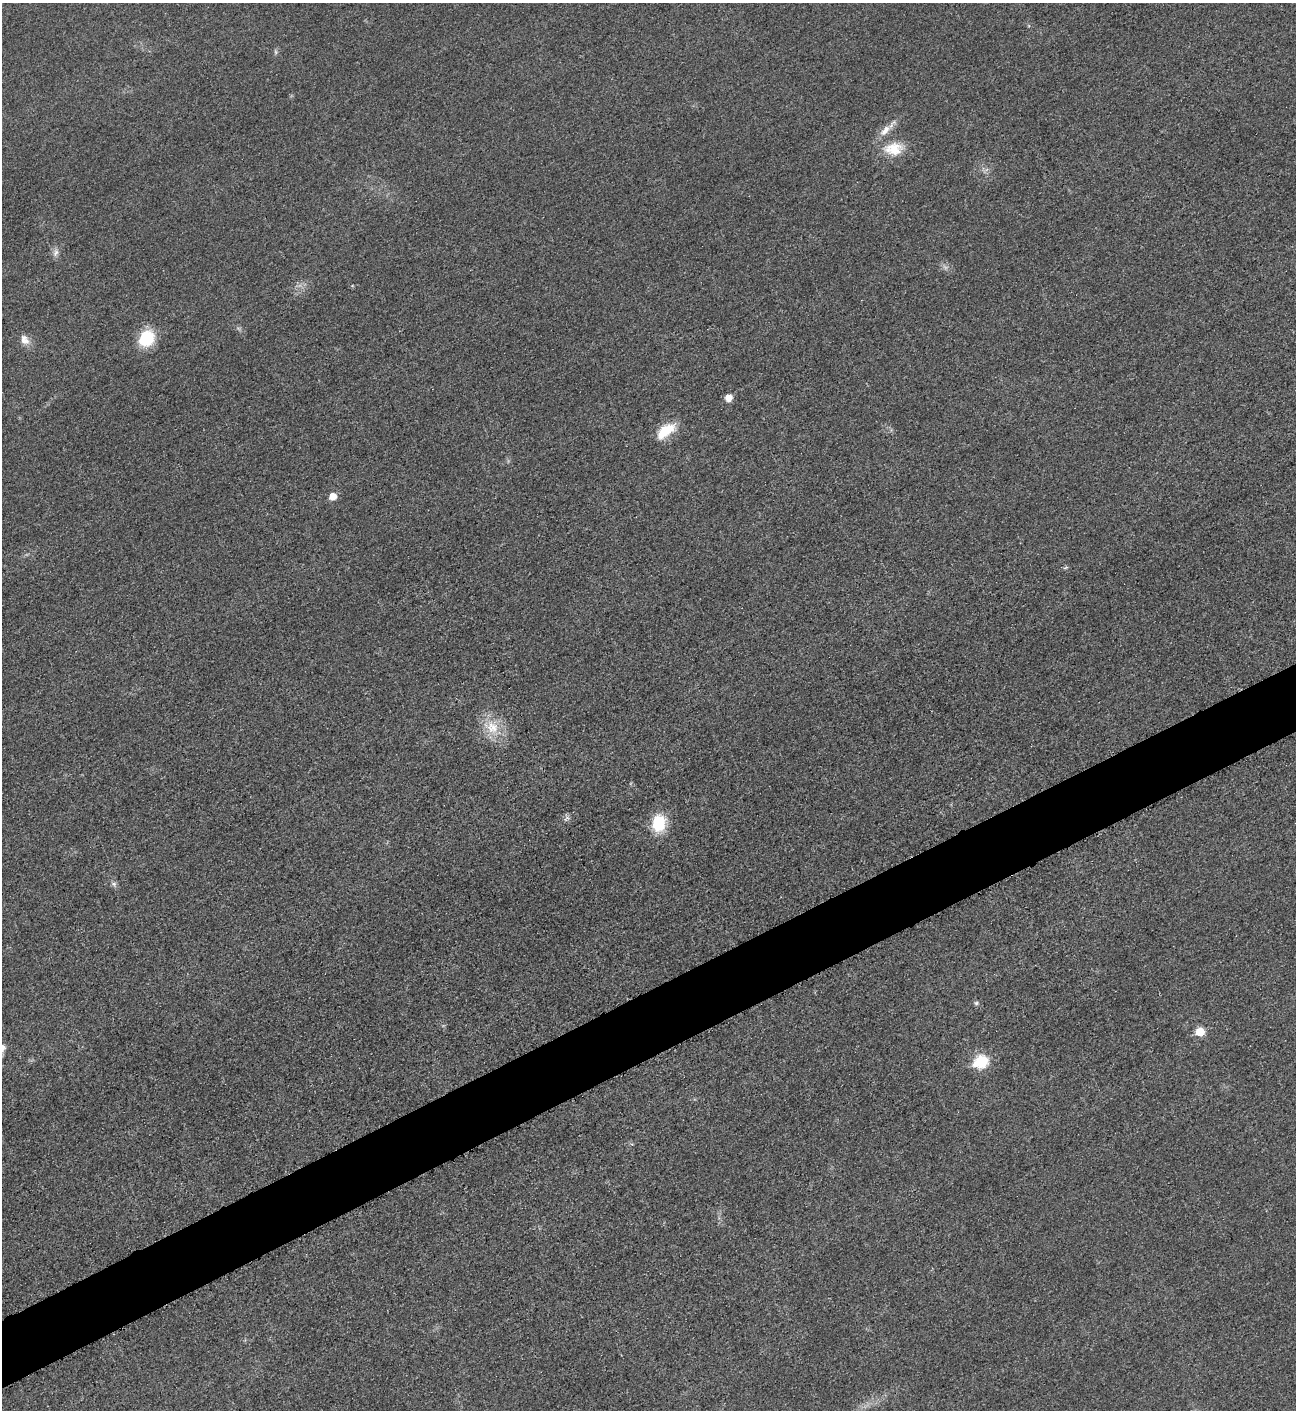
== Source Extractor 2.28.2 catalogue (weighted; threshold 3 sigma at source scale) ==
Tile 7 of 4 x 4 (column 3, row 2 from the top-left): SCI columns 2888-4181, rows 2827-4234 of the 5642 x 5652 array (HDU 1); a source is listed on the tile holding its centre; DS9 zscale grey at full resolution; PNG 1298 x 1412 px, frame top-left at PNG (2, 3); no overlay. Shown black and unused: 5% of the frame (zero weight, under 3 of 5 exposures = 1% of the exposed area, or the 3 px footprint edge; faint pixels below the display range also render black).
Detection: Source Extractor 2.28.2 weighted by HDU 2 'WHT'; one run over the whole footprint, this tile lists its part. Background 0.0193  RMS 0.0051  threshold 0.0227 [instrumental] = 3 sigma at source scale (4.5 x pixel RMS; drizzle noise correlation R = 1.50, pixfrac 1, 0.05/0.05 arcsec/px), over >= 5 px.
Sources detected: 16; all 16 listed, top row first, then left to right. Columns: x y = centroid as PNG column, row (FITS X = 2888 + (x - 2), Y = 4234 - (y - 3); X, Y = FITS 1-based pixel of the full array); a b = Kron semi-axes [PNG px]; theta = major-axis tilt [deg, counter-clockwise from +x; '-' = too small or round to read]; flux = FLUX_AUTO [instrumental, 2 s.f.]
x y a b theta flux
276 52 7 4 -89 0.87
885 130 19 9 49 5.3
894 149 27 17 5 13
56 253 11 7 66 2.2
146 338 16 14 51 21
24 340 15 10 -60 4
729 398 8 7 - 3.6
666 431 25 12 38 12
333 496 7 7 - 5
492 727 24 17 -28 13
659 823 16 12 79 21
114 884 8 6 -1 1.4
976 1003 6 5 - 0.93
1200 1032 7 7 - 11
2 1048 11 10 - 3.5
981 1062 8 7 - 39
Isophote crosses this tile's border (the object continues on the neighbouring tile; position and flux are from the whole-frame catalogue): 1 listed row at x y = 2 1048